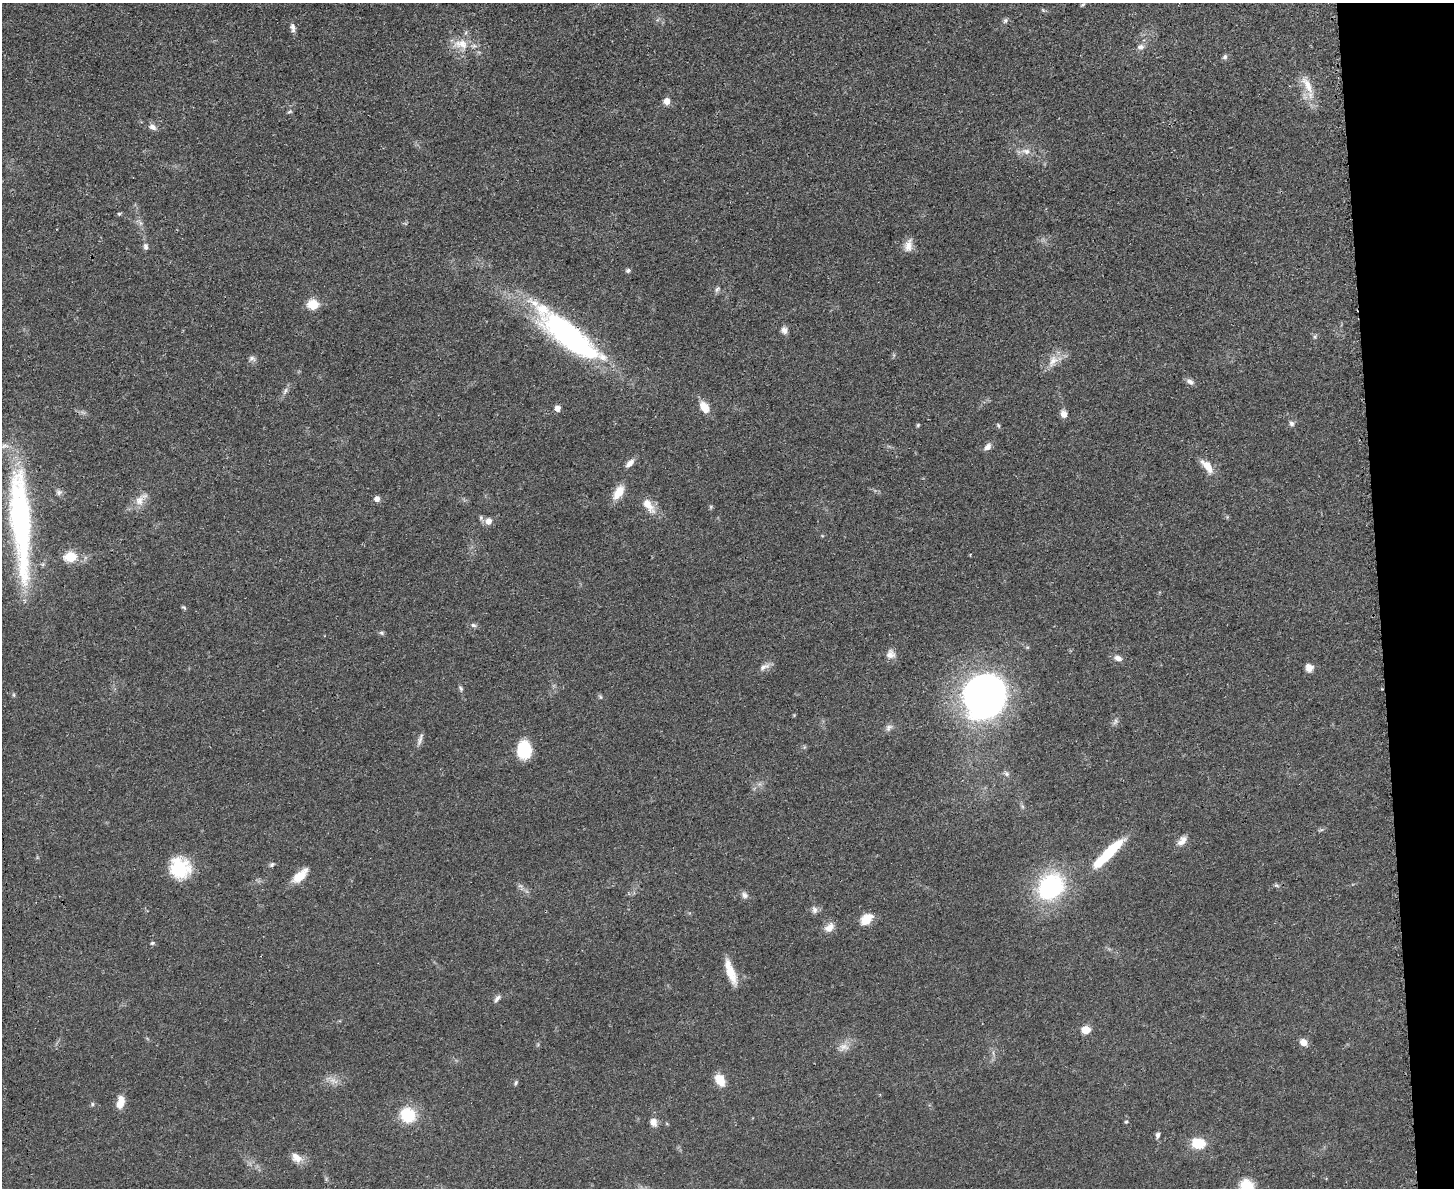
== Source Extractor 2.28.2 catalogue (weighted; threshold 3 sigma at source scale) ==
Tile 9 of 3 x 4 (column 3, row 3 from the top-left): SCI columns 3045-4496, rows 1199-2384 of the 4749 x 4767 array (HDU 1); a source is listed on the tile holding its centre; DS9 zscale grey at full resolution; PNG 1456 x 1190 px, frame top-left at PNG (2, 3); no overlay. Shown black and unused: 5% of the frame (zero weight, under 3 of 4 exposures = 2% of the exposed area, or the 3 px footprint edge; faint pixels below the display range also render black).
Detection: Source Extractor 2.28.2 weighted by HDU 2 'WHT'; one run over the whole footprint, this tile lists its part. Background 0.0461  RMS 0.0053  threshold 0.0236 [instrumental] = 3 sigma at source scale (4.5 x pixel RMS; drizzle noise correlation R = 1.50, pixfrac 1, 0.05/0.05 arcsec/px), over >= 5 px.
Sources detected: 94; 2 too faint to see at this stretch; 1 inside a brighter object's white glare — not listed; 1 inside a brighter listed object's ellipse — not listed separately; the other 90 listed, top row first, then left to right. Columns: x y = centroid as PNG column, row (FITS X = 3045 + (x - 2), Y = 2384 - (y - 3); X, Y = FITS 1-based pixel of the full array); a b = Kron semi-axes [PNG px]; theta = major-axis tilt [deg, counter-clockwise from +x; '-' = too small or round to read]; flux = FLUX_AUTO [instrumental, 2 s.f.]
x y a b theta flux
1082 5 9 4 40 0.83
1043 10 6 4 -19 0.78
1005 20 7 6 - 1.3
293 27 11 6 -79 2.3
461 44 23 14 -2 11
1140 47 11 8 15 2.5
1225 57 7 6 - 1.4
1307 85 32 10 -61 9.5
667 101 7 7 - 4.3
290 111 7 4 18 0.84
152 127 11 7 -35 2.6
1026 151 14 8 -8 3.8
119 214 5 4 - 0.72
908 245 16 9 76 4.8
145 246 9 6 -80 1.8
628 270 5 5 - 1.4
717 289 9 6 54 1.5
313 304 6 5 - 36
784 330 9 8 - 2.8
569 336 76 21 -38 140
1315 337 6 5 - 0.95
252 358 10 7 -4 1.8
1053 361 20 12 57 6.9
1190 382 12 6 -31 2.1
285 391 11 5 64 1.9
704 407 15 9 -59 6.7
557 408 5 5 - 4.9
1064 414 10 8 -76 3
1291 423 8 6 -65 1.7
918 425 5 5 - 0.67
998 425 8 4 -55 0.8
987 447 9 7 43 2.9
629 463 13 6 44 3.2
1207 466 20 8 -49 7.5
59 492 8 7 - 1.6
618 492 20 10 59 7.7
377 499 5 5 - 3.3
139 501 18 12 71 5.9
648 505 22 10 -53 7.5
481 518 7 5 -90 1.2
488 521 8 7 - 3.8
21 522 125 22 -86 130
70 557 6 5 - 40
184 607 7 4 -27 0.79
473 625 7 5 -16 1.4
382 633 7 5 -16 1.1
890 654 12 11 - 3.9
1118 658 11 7 -18 2.9
764 667 17 7 25 3
1309 668 9 8 - 3.8
461 688 9 5 -69 1.2
984 696 35 33 65 290
600 697 6 4 -60 0.85
794 715 4 4 - 0.48
1116 721 8 5 74 1.5
889 728 11 8 49 2.2
420 740 16 6 74 2.2
524 750 18 14 -89 19
1006 774 8 6 -39 1.5
1022 806 7 4 -71 0.97
1321 830 6 4 18 0.86
1182 841 15 8 46 4
1109 852 38 10 44 27
272 865 7 5 35 1.1
180 868 23 22 - 25
300 876 22 10 43 8.3
1277 885 8 4 -20 0.92
1051 887 18 15 45 85
744 895 10 8 -44 2.1
814 910 11 7 -80 2.1
866 919 14 9 43 8.9
829 928 13 9 46 4.9
152 943 6 5 - 0.86
731 972 32 8 -70 10
497 999 11 5 57 1.8
1086 1030 5 5 - 19
1304 1042 7 6 - 5.1
844 1047 14 10 1 4.5
720 1080 15 10 -60 7.6
333 1081 15 7 -23 3.7
516 1083 7 4 59 0.88
120 1102 15 9 79 6.2
92 1104 5 5 - 0.88
408 1115 14 13 - 22
653 1122 11 8 -66 3.5
1126 1122 6 5 - 0.82
1158 1135 7 5 71 1.6
1198 1143 12 10 -4 15
297 1158 16 10 -35 5.2
1247 1188 16 12 -70 18
Overlapping masked pixels (flux is a lower limit): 1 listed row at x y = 21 522
Isophote crosses this tile's border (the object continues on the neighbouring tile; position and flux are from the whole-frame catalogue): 1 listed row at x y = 1247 1188